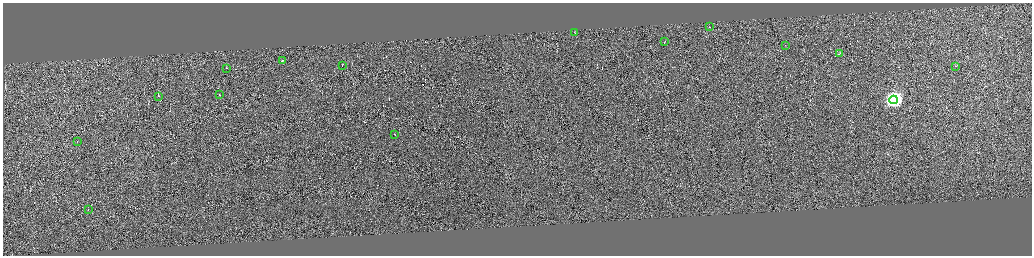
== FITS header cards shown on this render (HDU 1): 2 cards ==
NAXIS1  =                 4118
NAXIS2  =                 1013

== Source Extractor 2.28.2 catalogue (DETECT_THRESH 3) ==
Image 4118 x 1013 px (HDU 1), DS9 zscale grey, zoomed out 1/4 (1 PNG px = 4 x 4 image px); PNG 1034 x 258 px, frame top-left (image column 3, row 1010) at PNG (3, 3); each listed source drawn as its Kron ellipse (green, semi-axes under 4 px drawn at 4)
Background -0.316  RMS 3.9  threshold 11.6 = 3 sigma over >= 5 px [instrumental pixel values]
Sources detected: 380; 365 cannot appear on this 1/4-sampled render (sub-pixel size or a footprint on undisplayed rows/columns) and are neither listed nor drawn; the other 15 listed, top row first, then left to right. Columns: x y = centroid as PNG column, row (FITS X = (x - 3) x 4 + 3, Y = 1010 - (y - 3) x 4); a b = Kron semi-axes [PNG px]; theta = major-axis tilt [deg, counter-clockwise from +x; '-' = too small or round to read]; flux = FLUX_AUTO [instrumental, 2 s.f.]
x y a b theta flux
710 27 2 1 - 20000
575 32 2 1 - 13000
665 41 3 1 - 30000
786 45 2 1 - 16000
840 53 3 1 - 28000
282 60 3 1 - 24000
343 65 2 1 - 16000
956 66 2 1 - 10000
227 68 2 1 - 14000
219 94 2 1 - 24000
159 96 2 1 - 25000
894 100 4 4 - 660000
395 134 2 1 - 15000
78 141 2 1 - 17000
88 209 2 1 - 8000
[365 sub-pixel or undisplayed-footprint detections neither listed nor drawn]